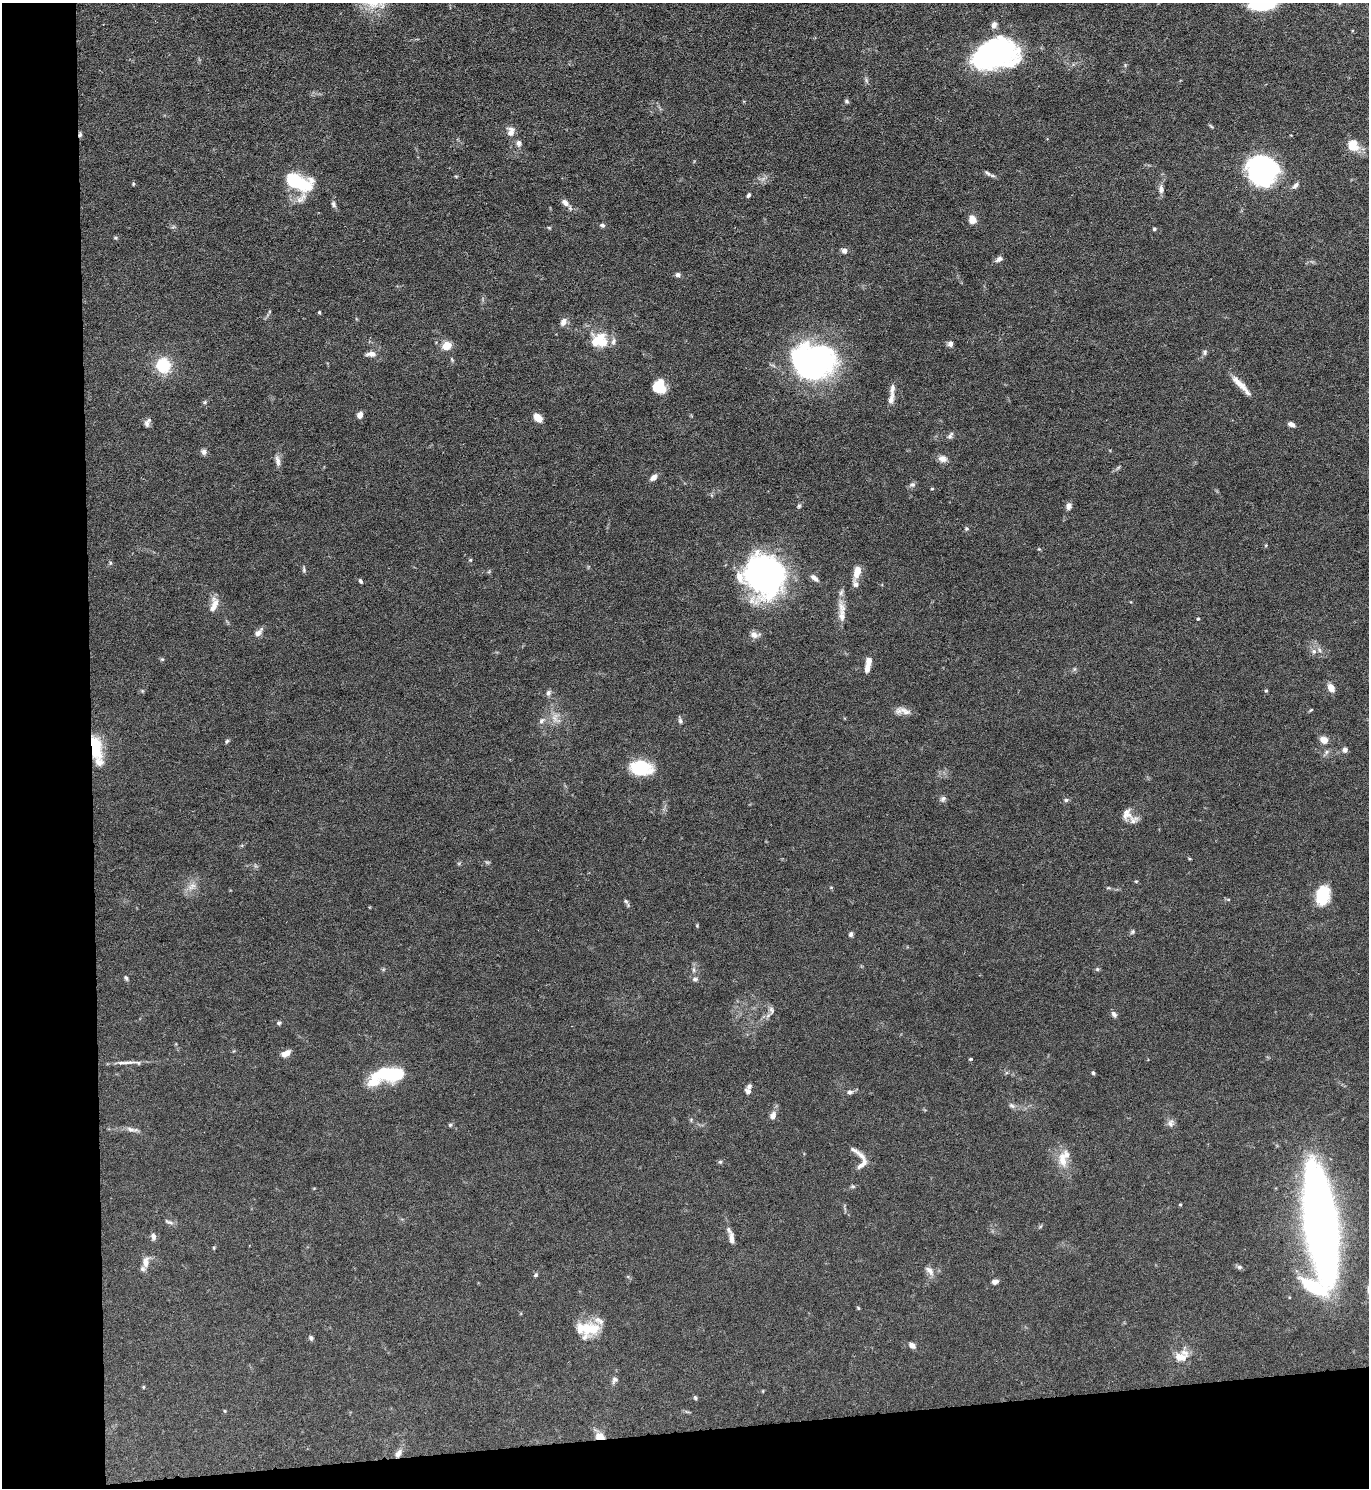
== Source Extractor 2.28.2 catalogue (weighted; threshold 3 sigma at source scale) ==
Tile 7 of 3 x 3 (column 1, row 3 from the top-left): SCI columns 134-1500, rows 1-1486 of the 4445 x 4458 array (HDU 1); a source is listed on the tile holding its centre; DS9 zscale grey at full resolution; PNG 1371 x 1490 px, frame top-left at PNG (2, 3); no overlay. Shown black and unused: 10% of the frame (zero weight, under 5 of 9 exposures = <1% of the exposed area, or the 3 px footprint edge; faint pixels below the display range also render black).
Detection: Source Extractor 2.28.2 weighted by HDU 2 'WHT'; one run over the whole footprint, this tile lists its part. Background 0.0813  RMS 0.0041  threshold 0.0169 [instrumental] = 3 sigma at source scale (4.09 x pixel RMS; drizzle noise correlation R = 1.36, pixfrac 0.8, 0.05/0.05 arcsec/px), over >= 5 px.
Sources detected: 166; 1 too faint to see at this stretch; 6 inside a brighter object's white glare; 1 long thin detection or spike segment (spike, bleed or trail) — not listed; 16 inside a brighter listed object's ellipse — not listed separately; the other 142 listed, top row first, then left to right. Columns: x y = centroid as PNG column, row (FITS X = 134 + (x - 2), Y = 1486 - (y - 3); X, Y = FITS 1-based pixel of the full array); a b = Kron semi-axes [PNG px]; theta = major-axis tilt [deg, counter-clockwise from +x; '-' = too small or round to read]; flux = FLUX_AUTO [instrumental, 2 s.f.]
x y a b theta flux
1262 5 22 9 3 21
994 25 8 6 70 1.8
991 57 54 24 15 67
846 101 6 5 - 0.65
511 131 13 10 88 2.9
80 134 7 5 73 0.71
519 143 9 6 90 1.3
1353 145 16 13 -51 6.2
1262 170 28 26 -22 67
987 173 11 5 -37 1.1
299 183 27 15 -27 29
133 184 5 3 - 0.44
1296 185 10 6 44 1.3
1161 189 12 7 -85 1.9
748 195 5 4 - 0.71
565 203 13 7 -42 2.1
333 204 8 6 -71 0.97
972 220 10 8 -76 3.2
602 225 6 5 - 0.87
549 228 6 3 -19 0.4
1154 229 4 4 - 0.62
844 251 7 6 - 1.5
999 259 9 6 32 1.4
678 275 6 5 - 1.2
319 312 4 4 - 0.42
563 322 9 7 60 2.1
613 341 10 6 68 1.6
595 342 27 13 50 8
950 344 7 6 - 1.2
447 346 10 9 - 4.6
1205 352 8 6 -89 0.84
371 354 12 7 -3 2.2
815 361 41 32 10 110
163 365 13 12 - 16
1239 383 30 7 -43 4.8
659 386 14 12 -82 8.4
891 400 18 7 75 2.5
205 402 6 4 16 0.63
360 415 6 5 - 2.4
538 418 8 5 -50 6.4
147 423 12 6 67 1.5
1291 424 8 5 -29 1.6
950 436 11 5 57 1.1
204 452 8 7 - 1.3
943 459 11 9 -10 2.2
277 461 16 6 -80 2
653 478 9 6 38 1.9
912 485 8 6 9 1.1
932 488 4 3 - 0.36
799 506 5 5 - 0.61
1069 506 8 7 - 1.7
966 529 5 5 - 0.63
1266 545 5 4 - 0.37
1039 549 4 4 - 0.38
110 563 6 4 73 0.52
304 569 8 4 90 0.69
857 572 14 7 72 4.7
765 575 48 41 -72 87
814 578 11 6 -40 1.8
361 581 6 4 -57 0.72
841 592 10 5 65 1.2
214 605 21 9 73 3.6
842 616 20 9 -83 4.1
1198 619 4 3 - 0.41
258 633 13 7 46 2
754 635 12 8 -5 2.4
1314 651 8 7 - 1.7
162 659 5 4 - 0.46
868 664 13 6 85 3.4
1074 669 6 4 71 0.56
1331 688 10 7 -60 2.8
1266 690 5 4 - 0.48
548 693 8 6 66 1.1
1311 710 5 3 - 0.39
903 711 20 7 -7 2.9
555 718 14 8 87 3.2
542 721 10 6 59 1.3
680 721 8 5 -79 0.96
1324 740 6 5 - 5.3
227 741 6 4 45 0.6
95 747 22 10 -76 18
1345 750 6 6 - 1.3
1326 752 6 5 - 0.93
641 768 23 15 -5 16
943 799 8 7 - 1.1
1066 800 6 5 - 0.73
1127 814 15 11 84 3
1136 881 5 3 - 0.39
192 886 13 7 30 2.6
831 887 5 3 - 0.33
1108 888 6 3 17 0.43
1323 895 20 13 81 14
626 901 6 5 - 0.63
697 926 6 4 -79 0.39
1133 932 6 6 - 0.7
851 934 6 5 - 0.88
1097 969 5 5 - 0.54
694 970 7 4 -90 0.79
126 978 7 4 -74 0.72
695 979 8 5 1 0.97
771 1010 11 6 -73 1.3
1114 1014 8 6 -54 1.2
279 1023 6 5 - 0.68
285 1053 11 6 27 2.6
971 1059 4 3 - 0.45
1093 1073 5 4 - 0.62
391 1074 29 14 2 22
748 1091 9 6 -36 1.3
850 1092 7 6 - 1.2
1012 1106 8 6 -36 1.1
773 1115 10 7 67 2.1
1171 1123 11 8 85 1.7
450 1125 6 5 - 0.63
131 1129 18 5 -9 1.9
855 1150 20 6 -32 1.9
1062 1159 25 12 -80 6.1
720 1162 5 5 - 0.57
862 1164 17 7 46 2.7
853 1186 6 4 -28 0.56
1180 1205 4 3 - 0.42
169 1222 12 4 -18 1
1321 1225 95 22 -82 410
153 1236 8 6 -85 1.3
732 1238 13 6 -83 2.2
214 1248 5 3 - 0.37
146 1262 14 8 86 2.8
1240 1267 7 5 -1 0.91
929 1271 16 8 -47 2.3
536 1275 7 4 28 0.57
995 1282 6 5 - 1.7
1289 1297 4 3 - 0.3
858 1308 5 4 - 0.44
587 1329 24 15 81 7.9
311 1338 6 5 - 0.82
912 1345 8 6 -39 1.8
1179 1356 26 11 33 4.7
615 1380 10 7 51 1.3
143 1387 5 3 - 0.36
695 1398 6 4 -51 0.59
225 1411 4 3 - 0.35
600 1437 9 7 -18 5
398 1453 12 7 57 2.3
Overlapping masked pixels (flux is a lower limit): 4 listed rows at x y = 80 134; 95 747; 600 1437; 398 1453
Isophote crosses this tile's border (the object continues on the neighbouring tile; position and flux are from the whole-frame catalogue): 1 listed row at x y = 1262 5